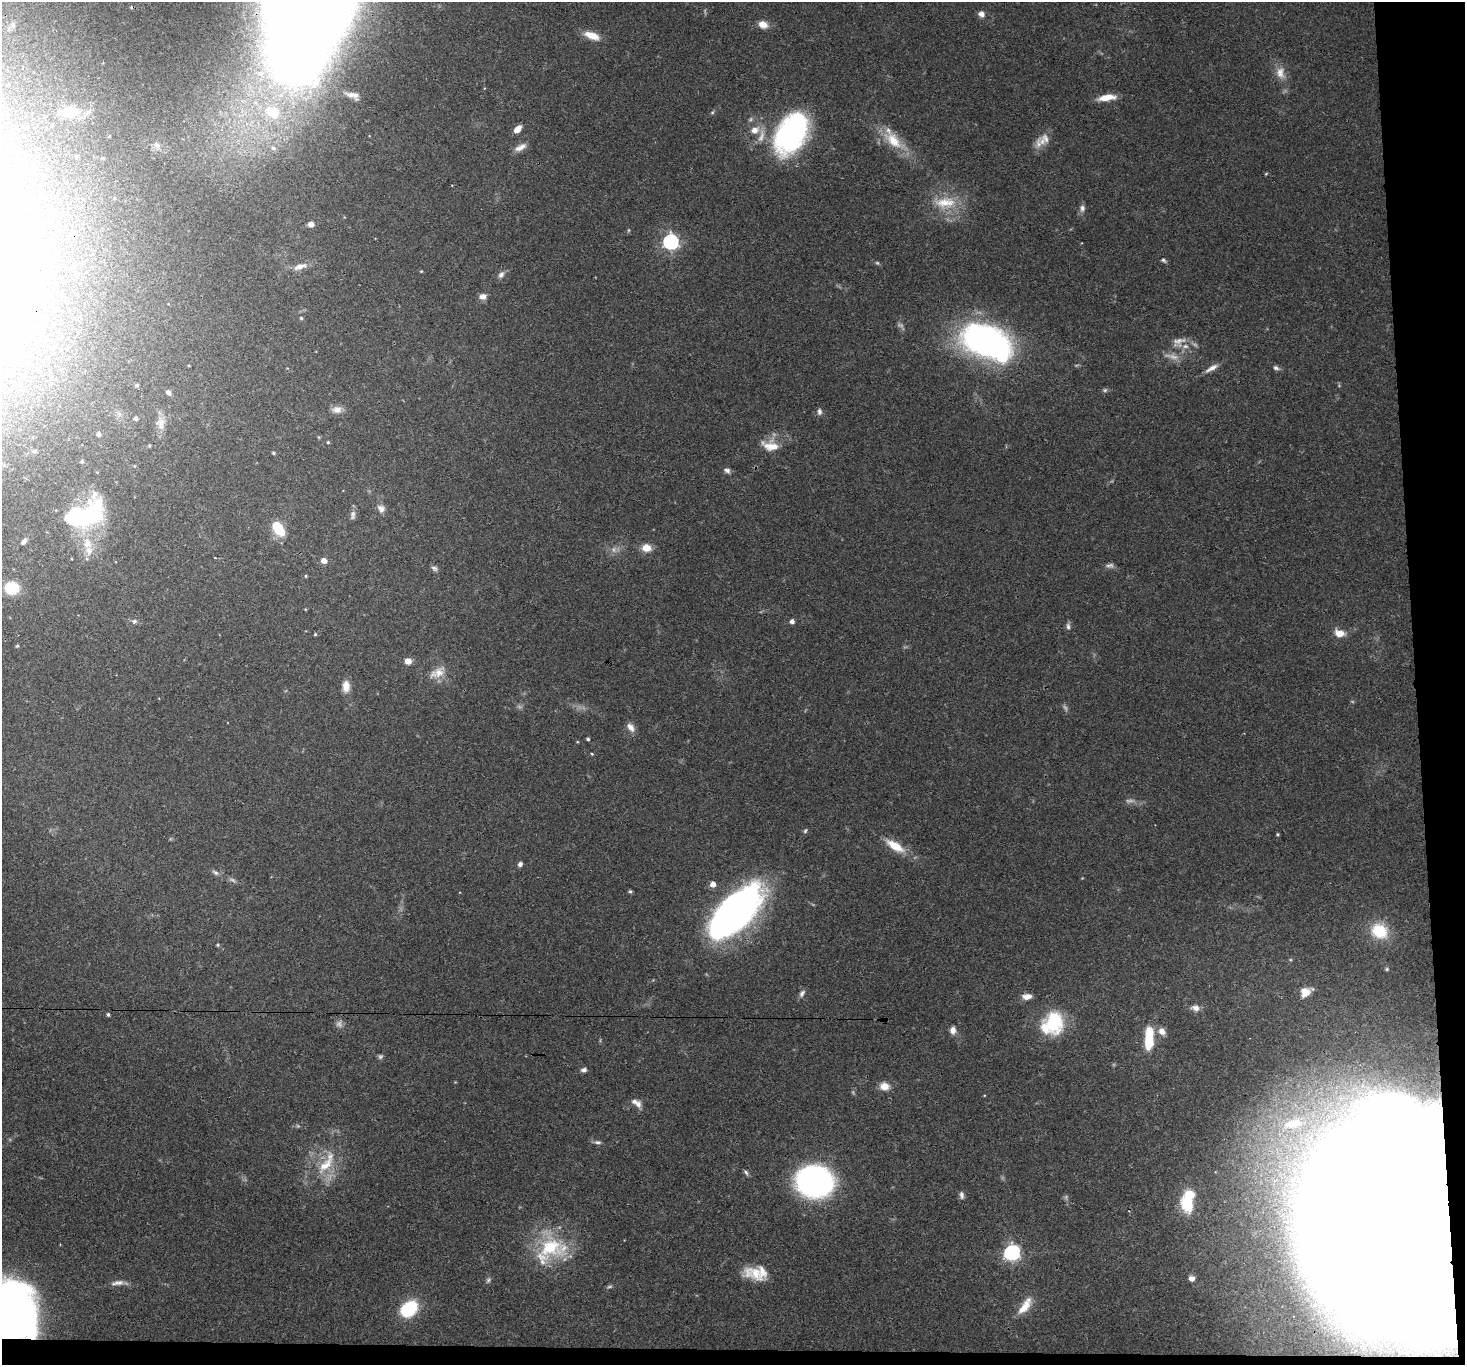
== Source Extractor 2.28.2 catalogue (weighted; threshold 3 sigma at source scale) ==
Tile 9 of 3 x 3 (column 3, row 3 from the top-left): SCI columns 2926-4388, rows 148-1510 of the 4388 x 4360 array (HDU 1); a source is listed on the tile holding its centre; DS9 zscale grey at full resolution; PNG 1467 x 1367 px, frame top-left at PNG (2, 2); no overlay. Shown black and unused: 5% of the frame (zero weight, under 3 of 4 exposures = <1% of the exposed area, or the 3 px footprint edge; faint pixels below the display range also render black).
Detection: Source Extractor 2.28.2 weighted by HDU 2 'WHT'; one run over the whole footprint, this tile lists its part. Background 0.0563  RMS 0.0035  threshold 0.016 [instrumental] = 3 sigma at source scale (4.5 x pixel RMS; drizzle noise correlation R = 1.50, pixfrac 1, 0.05/0.05 arcsec/px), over >= 5 px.
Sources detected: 151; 12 too faint to see at this stretch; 4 inside a brighter object's white glare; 1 cosmic-ray / hot-pixel residue — not listed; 12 inside a brighter listed object's ellipse — not listed separately; the other 122 listed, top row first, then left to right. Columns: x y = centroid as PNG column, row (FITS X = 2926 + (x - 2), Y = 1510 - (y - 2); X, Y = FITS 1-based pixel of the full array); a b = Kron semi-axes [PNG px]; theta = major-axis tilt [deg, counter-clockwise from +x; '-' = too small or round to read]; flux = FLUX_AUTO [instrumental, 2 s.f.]
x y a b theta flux
981 14 7 6 - 1.9
763 24 11 8 -23 3.4
13 25 7 5 -68 0.9
592 36 17 7 -21 6.1
1280 73 18 12 -76 4.2
260 74 11 9 -2 3.3
351 95 17 7 -7 2.2
1107 97 20 7 8 5.2
69 112 28 13 2 8.2
272 112 23 16 -34 13
712 112 6 4 30 0.51
518 129 8 5 48 3.4
755 130 10 8 21 3.3
792 133 42 26 59 82
761 136 22 8 74 3.6
893 140 35 16 -40 11
1042 141 15 10 -62 2.6
157 145 11 7 -24 1.6
520 147 16 7 26 2.6
274 148 7 5 -6 0.95
76 156 3 3 - 0.54
103 158 4 4 - 0.34
1266 174 5 3 - 0.33
945 203 33 16 1 12
1082 208 9 7 86 1.4
311 224 6 5 - 2.2
629 230 6 4 89 0.41
73 233 6 5 - 0.92
671 242 6 6 - 110
1163 260 7 5 -39 0.73
877 263 6 5 - 0.51
300 266 18 7 18 3.1
421 271 4 3 - 0.35
501 275 10 7 53 1.5
483 297 9 7 1 1.9
301 318 4 4 - 0.56
987 342 57 33 -26 110
1179 342 22 13 24 4.7
1211 368 19 6 31 2.6
1276 368 8 6 -24 1.1
137 385 4 4 - 0.68
1105 390 7 5 2 0.74
169 393 7 5 -43 1.2
337 410 13 9 7 2.8
819 411 9 6 -88 1.2
135 418 4 4 - 1
161 423 18 12 88 3.7
99 434 6 5 - 1.2
319 437 5 3 - 0.36
328 442 4 4 - 0.44
149 446 4 4 - 0.42
770 446 24 13 -13 6.2
35 451 6 5 - 0.66
273 453 4 3 - 0.6
82 461 6 5 - 0.72
727 470 9 6 -31 1.3
381 509 10 9 - 2.1
90 515 57 28 67 40
353 515 13 7 84 1.4
278 528 16 9 -54 12
24 541 9 5 50 1
646 548 10 8 -7 4.3
614 549 9 8 - 1.8
215 558 3 3 - 0.36
324 560 5 5 - 2.9
434 568 9 6 -24 1
306 576 4 4 - 0.35
12 588 12 11 - 12
305 609 4 3 - 0.27
134 621 7 6 - 0.97
792 621 5 4 - 1.5
1068 626 10 5 -89 1.1
1339 633 12 8 -16 4.1
315 634 4 4 - 0.44
17 646 4 4 - 0.46
408 661 7 6 - 2.9
437 672 24 13 28 5.1
346 686 14 8 89 3.9
631 727 13 8 -50 2.4
588 739 3 3 - 0.64
592 754 4 3 - 0.4
805 831 7 5 71 0.61
1278 834 3 3 - 0.41
895 846 26 10 -31 8
520 864 6 5 - 1.2
215 872 9 6 -32 1.2
713 884 5 5 - 3
630 891 5 4 - 0.55
734 915 63 31 50 150
1379 931 17 15 -29 14
217 945 5 4 - 0.43
1387 969 5 4 - 0.48
1305 992 13 10 31 4.5
802 993 11 6 57 1.3
1027 996 12 7 5 2.5
1195 1008 12 8 -16 2.1
108 1014 4 4 - 0.66
1054 1022 29 22 -86 20
953 1030 9 7 82 2.2
1162 1031 11 8 -46 2.4
1149 1039 24 8 88 13
380 1057 7 6 - 0.78
584 1070 7 5 14 1.1
884 1086 10 8 -5 4
638 1104 11 7 -80 1.8
1295 1123 45 24 14 32
598 1142 10 5 -5 0.99
325 1165 31 13 45 11
746 1172 8 5 -58 0.8
815 1181 24 21 -6 140
962 1195 10 6 -84 1.2
1187 1204 18 12 -71 13
1399 1231 120 66 -67 6500
550 1247 39 32 -8 26
1012 1253 7 6 - 120
756 1273 29 15 -12 8.9
1191 1278 6 6 - 1.5
488 1280 8 6 54 0.82
118 1283 19 6 7 2.3
1025 1306 24 9 54 6.2
409 1309 15 11 40 25
13 1314 58 47 -52 230
Overlapping masked pixels (flux is a lower limit): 2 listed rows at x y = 1399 1231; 13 1314
Isophote crosses this tile's border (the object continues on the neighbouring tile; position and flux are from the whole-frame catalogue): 1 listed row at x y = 13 1314